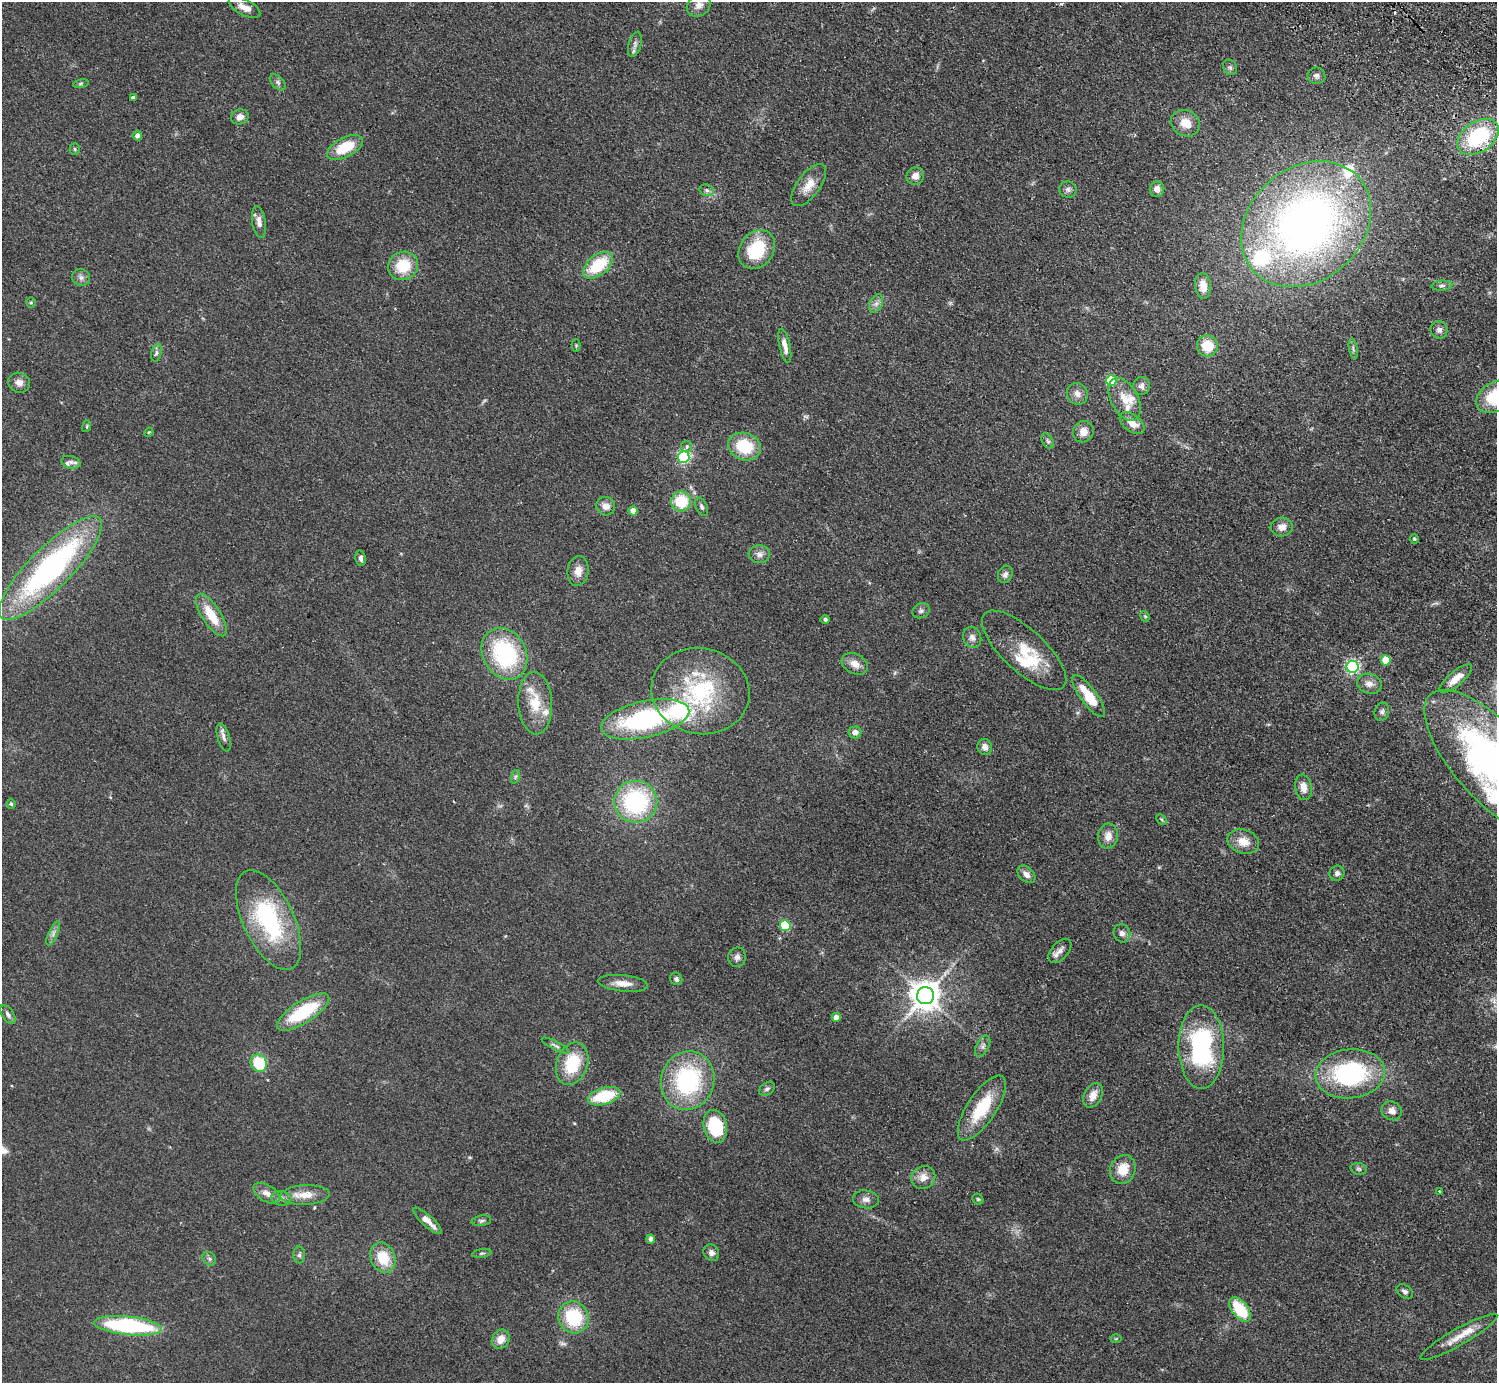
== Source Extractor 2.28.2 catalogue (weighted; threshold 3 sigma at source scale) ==
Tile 10 of 4 x 4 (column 2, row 3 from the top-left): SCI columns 1535-3029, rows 1724-3104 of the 6059 x 6069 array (HDU 1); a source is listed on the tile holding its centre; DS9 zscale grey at full resolution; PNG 1499 x 1385 px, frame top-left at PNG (2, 2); each listed source drawn as its Kron ellipse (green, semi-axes under 4 px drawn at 4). Shown black and unused: <1% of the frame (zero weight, under 2 of 3 exposures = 3% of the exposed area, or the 3 px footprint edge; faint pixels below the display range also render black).
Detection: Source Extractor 2.28.2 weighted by HDU 2 'WHT'; one run over the whole footprint, this tile lists its part. Background 0.0531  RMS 0.0077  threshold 0.0348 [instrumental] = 3 sigma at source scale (4.5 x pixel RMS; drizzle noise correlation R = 1.50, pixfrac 1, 0.05/0.05 arcsec/px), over >= 5 px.
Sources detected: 153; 1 cosmic-ray / hot-pixel residue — neither listed nor drawn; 12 inside a brighter listed object's ellipse — not listed separately; the other 140 listed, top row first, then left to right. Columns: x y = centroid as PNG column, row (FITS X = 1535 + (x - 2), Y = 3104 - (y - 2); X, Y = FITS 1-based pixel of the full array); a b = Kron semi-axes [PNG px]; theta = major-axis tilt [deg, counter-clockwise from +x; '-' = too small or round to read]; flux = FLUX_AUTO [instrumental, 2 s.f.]
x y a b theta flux
699 5 13 10 43 5.4
245 7 17 7 -26 7.1
635 44 13 6 75 3
1230 67 8 6 -55 2
1316 76 9 8 - 2.7
278 82 10 6 -47 2.1
81 84 8 4 9 1.2
133 98 4 4 - 2.6
240 117 9 7 17 4.5
1185 123 15 13 -26 11
137 135 5 4 - 3.9
1478 137 23 15 35 56
345 147 19 9 27 25
75 149 5 5 - 1
915 176 9 8 - 5.6
809 185 25 11 53 11
1157 189 7 7 - 4.5
707 190 7 5 -21 1.9
1068 190 9 8 - 2.5
259 222 16 7 -81 4.5
1306 224 70 56 41 420
757 249 21 16 53 37
598 265 17 10 38 32
403 266 15 14 - 24
81 277 9 8 - 2.9
1203 286 13 8 -83 8.9
1442 286 10 5 5 2.1
31 302 5 4 - 0.87
876 304 10 6 63 3.2
1439 330 9 8 - 3.4
576 345 6 4 90 0.84
785 346 17 5 -78 5.9
1207 346 10 10 - 19
1353 349 10 3 -79 1.5
156 353 9 5 76 1.9
1111 381 5 5 - 34
19 383 11 10 - 4.4
1141 386 9 8 - 3.1
1077 394 11 10 - 4.9
1496 397 21 14 30 34
1125 399 23 13 -63 13
1132 423 14 8 -37 8.7
87 426 6 3 73 1
149 432 5 3 - 0.66
1083 432 11 10 - 6.5
1048 441 8 5 -59 1.9
687 446 6 5 - 1.9
744 446 16 13 -20 30
684 457 6 5 - 110
71 462 10 6 -13 3
681 501 10 10 - 26
606 506 10 9 - 5
702 507 9 5 -65 1.9
633 511 4 4 - 12
1282 527 11 9 3 5.8
1414 539 4 4 - 1
759 554 11 9 4 4.1
361 558 8 5 -81 2.7
50 568 70 21 45 190
578 571 15 10 83 7.2
1005 574 9 7 67 2.9
921 611 9 7 28 2.2
211 615 24 9 -57 18
1145 616 5 4 - 0.95
825 619 4 4 - 1.8
972 637 11 9 -67 3.7
1024 650 54 21 -43 31
504 654 27 21 -61 77
1386 660 5 5 - 25
855 664 14 10 -29 6.9
1353 667 6 6 - 150
1456 679 20 7 40 8.9
1369 684 12 10 -15 5.4
700 691 49 43 -12 84
1088 696 25 8 -54 21
535 703 31 17 -87 20
1382 712 9 7 75 2.2
645 719 45 18 13 110
855 732 6 6 - 3.9
224 737 14 6 -73 3.1
985 747 8 7 - 4.4
1493 763 93 38 -48 300
515 777 7 4 71 1.4
1303 787 13 8 -79 6.2
636 802 21 21 - 83
11 804 5 4 - 1
1161 819 6 4 -46 1
1108 836 12 10 83 6.4
1243 842 16 12 -17 9.9
1337 873 8 7 - 2.3
1026 874 10 7 -42 4.4
268 920 54 25 -65 83
785 926 5 5 - 49
53 933 13 4 66 2.9
1122 933 9 8 - 3.2
1060 951 14 8 48 4.6
737 957 10 9 - 3.1
676 979 6 5 - 1.8
623 983 25 8 -6 7.7
925 996 8 8 - 1100
303 1012 30 11 32 44
8 1014 10 6 -56 2.7
836 1017 4 4 - 6.3
555 1046 15 4 -28 2.4
983 1046 11 6 62 2.6
1201 1047 42 22 -89 100
259 1063 9 8 - 31
572 1064 21 15 72 32
1350 1074 35 24 6 95
688 1081 30 26 73 84
767 1089 9 6 35 2.1
1093 1095 13 8 62 7.9
604 1096 17 8 16 32
982 1108 37 14 57 33
1392 1111 10 9 - 5
715 1126 17 11 -76 41
1123 1169 15 12 66 13
1359 1169 8 6 -15 1.6
923 1177 12 11 - 7.1
1439 1191 3 2 - 0.89
266 1193 14 8 -31 5.2
305 1195 25 10 3 11
281 1198 10 7 -11 2.9
866 1199 13 9 -8 4
978 1199 6 5 - 1.1
427 1221 18 5 -42 8
481 1221 10 5 9 1.6
651 1239 4 4 - 4.3
482 1253 10 3 9 1.2
711 1253 8 7 - 3.3
299 1255 8 6 -88 1.8
383 1258 15 12 -68 20
209 1259 7 6 - 2.1
1405 1292 9 6 -35 2.3
1240 1309 14 8 -52 31
574 1317 16 14 -62 43
128 1326 34 9 -6 97
1459 1337 44 8 30 12
501 1339 10 8 55 7.3
1116 1339 6 4 2 0.87
Isophote crosses this tile's border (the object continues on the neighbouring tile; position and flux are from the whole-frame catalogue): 2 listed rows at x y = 1496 397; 1493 763